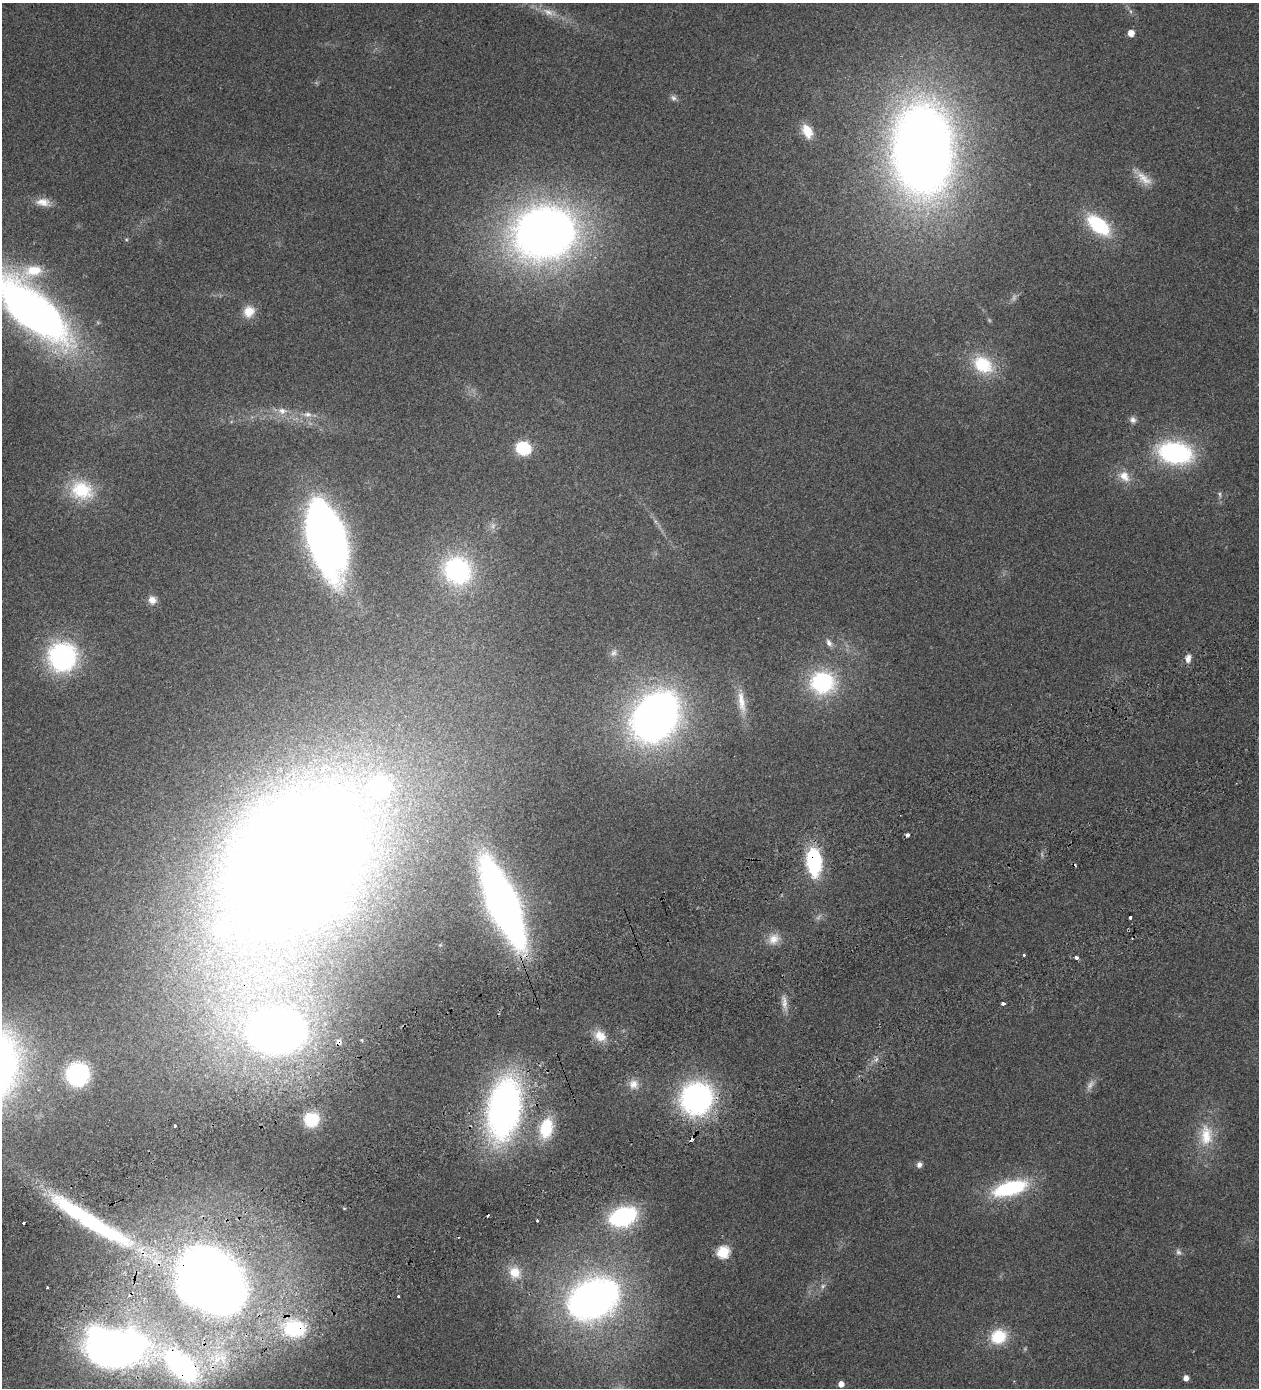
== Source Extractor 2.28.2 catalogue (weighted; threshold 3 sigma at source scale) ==
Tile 7 of 4 x 4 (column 3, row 2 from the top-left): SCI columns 2976-4232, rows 2914-4299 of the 5825 x 5828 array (HDU 1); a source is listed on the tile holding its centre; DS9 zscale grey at full resolution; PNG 1261 x 1390 px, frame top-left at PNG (2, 3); no overlay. Shown black and unused: <1% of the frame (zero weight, under 2 of 3 exposures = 10% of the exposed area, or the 3 px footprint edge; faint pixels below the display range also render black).
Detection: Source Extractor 2.28.2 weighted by HDU 2 'WHT'; one run over the whole footprint, this tile lists its part. Background 0.127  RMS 0.018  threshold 0.0796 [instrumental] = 3 sigma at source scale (4.5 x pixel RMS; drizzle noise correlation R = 1.50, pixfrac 1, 0.05/0.05 arcsec/px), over >= 5 px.
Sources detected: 84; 6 too faint to see at this stretch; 8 cosmic-ray / hot-pixel residue — not listed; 2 inside a brighter listed object's ellipse — not listed separately; the other 68 listed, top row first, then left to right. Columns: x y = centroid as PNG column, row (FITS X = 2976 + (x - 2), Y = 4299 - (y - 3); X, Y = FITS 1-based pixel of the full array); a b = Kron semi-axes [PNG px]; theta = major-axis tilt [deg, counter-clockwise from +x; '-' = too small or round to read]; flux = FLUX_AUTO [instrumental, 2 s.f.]
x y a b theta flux
548 12 16 9 -29 15
1131 33 5 5 - 20
673 98 8 7 - 5.1
807 131 16 10 -66 30
923 149 61 39 -89 2500
1144 178 26 11 -39 22
43 202 20 10 -9 17
1098 225 25 13 -40 120
545 233 48 40 11 1400
33 271 28 15 13 45
32 310 73 28 -41 1100
249 311 15 13 50 23
983 365 28 21 -34 76
282 411 13 9 -6 14
307 414 12 7 -2 9.6
1133 420 8 7 - 6.7
523 448 12 10 -22 82
1175 453 34 21 -11 230
1124 476 17 12 -51 21
82 490 31 25 -23 80
1220 494 8 4 -81 3.3
326 538 64 28 -75 1200
458 570 23 20 -47 260
152 600 10 9 - 12
829 643 10 7 -60 7.8
62 657 28 28 - 240
1188 659 10 6 74 9.5
822 682 30 27 -3 150
741 702 35 10 -82 31
655 717 45 34 53 900
298 858 169 117 50 3400
814 862 26 13 -85 150
503 903 64 20 -67 1200
1130 917 3 3 - 25
774 939 16 13 39 19
1024 955 3 2 - 3.9
1076 957 4 3 - 8.2
784 1002 19 6 -89 12
1003 1003 4 3 - 7.5
276 1031 44 32 0 1200
600 1036 16 12 -46 23
78 1074 15 15 - 220
633 1084 13 12 - 15
696 1098 26 24 55 400
504 1109 46 24 81 820
311 1119 14 13 - 61
175 1126 3 3 - 10
546 1128 25 15 78 67
1206 1135 32 17 -89 53
919 1165 7 6 - 6.7
1010 1188 38 15 16 140
623 1217 26 16 20 190
537 1220 3 3 - 5.1
91 1221 124 17 -31 320
723 1252 6 6 - 160
515 1272 16 14 -69 29
211 1281 50 38 -47 1900
823 1286 7 5 47 4
47 1287 3 3 - 2
398 1296 3 2 - 3.9
593 1299 40 29 28 890
295 1329 28 21 -2 95
998 1337 19 17 26 52
115 1348 48 31 -2 1100
217 1359 18 9 67 30
182 1366 34 18 -43 350
1186 1378 5 4 - 11
841 1384 5 5 - 13
Overlapping masked pixels (flux is a lower limit): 8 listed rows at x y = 814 862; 503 903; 276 1031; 91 1221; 211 1281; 295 1329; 115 1348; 182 1366
Isophote crosses this tile's border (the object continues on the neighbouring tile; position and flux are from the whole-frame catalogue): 2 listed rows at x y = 32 310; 593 1299